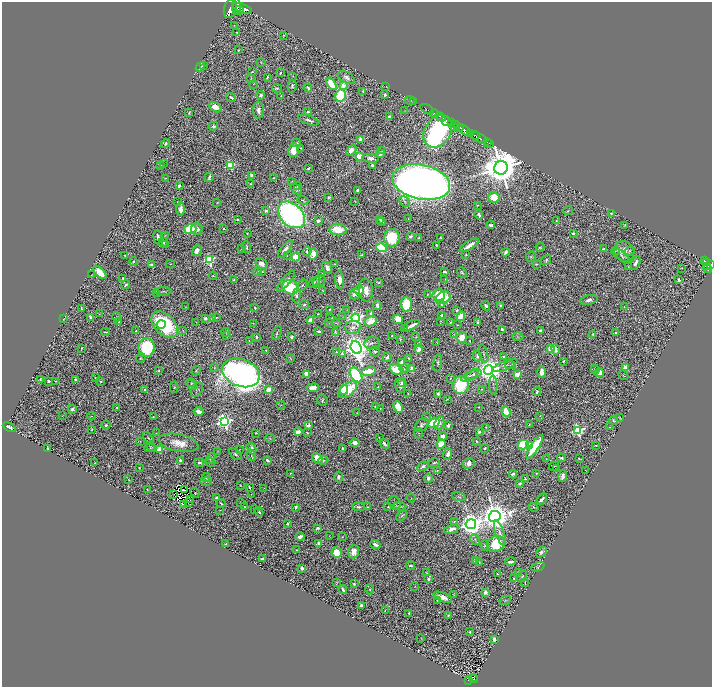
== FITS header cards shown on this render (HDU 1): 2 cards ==
NAXIS1  =                 1420
NAXIS2  =                 1370

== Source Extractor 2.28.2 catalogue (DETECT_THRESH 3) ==
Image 1420 x 1370 px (HDU 1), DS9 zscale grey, zoomed out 1/2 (1 PNG px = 2 x 2 image px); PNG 714 x 689 px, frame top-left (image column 1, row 1370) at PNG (2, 2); each listed source drawn as its Kron ellipse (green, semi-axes under 4 px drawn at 4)
Background 1.76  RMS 0.027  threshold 0.0822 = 3 sigma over >= 5 px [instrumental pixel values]
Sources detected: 682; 50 cannot appear on this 1/2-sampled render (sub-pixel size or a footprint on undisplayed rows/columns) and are neither listed nor drawn; of the other 632, the 500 brightest by FLUX_AUTO listed and drawn (132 fainter detections omitted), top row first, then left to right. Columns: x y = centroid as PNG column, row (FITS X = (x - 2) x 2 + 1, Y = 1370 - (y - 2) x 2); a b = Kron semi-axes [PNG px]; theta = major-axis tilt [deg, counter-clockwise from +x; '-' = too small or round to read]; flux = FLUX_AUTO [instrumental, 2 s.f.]
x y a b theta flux
236 6 8 3 90 6400
242 8 10 3 -21 11000
230 9 9 6 72 11000
239 10 4 3 - 3300
234 25 3 3 - 2.7
236 32 2 1 - 3.2
283 35 4 3 - 5.7
238 50 3 2 - 4.3
261 62 5 3 - 3.6
204 66 2 2 - 5.7
200 67 5 2 - 8.1
252 72 2 2 - 8.5
280 73 2 2 - 5.2
293 76 3 2 - 2.8
267 77 3 2 - 9.9
346 77 9 5 -28 23
251 79 4 2 - 4.1
253 84 2 2 - 2.9
331 84 7 4 -55 120
343 85 3 3 - 92
292 86 6 4 81 14
386 86 2 1 - 15
277 88 5 3 - 12
308 88 4 3 - 15
363 92 3 3 - 8.4
261 95 4 3 - 14
385 95 3 3 - 10
281 96 3 2 - 3.4
340 96 6 5 - 460
231 97 5 3 - 12
410 100 5 3 - 5.7
414 102 2 1 - 47
215 107 7 4 -29 54
427 109 7 2 -30 310
258 110 8 5 88 24
308 111 4 3 - 9
405 111 3 2 - 2.8
189 113 3 2 - 6.6
435 114 5 2 - 2500
389 116 3 2 - 12
441 117 6 2 -26 2800
309 120 11 2 -17 18
446 121 5 4 - 2400
451 122 4 2 - 1200
455 125 3 1 - 830
213 126 5 4 - 14
459 127 5 3 - 1800
454 128 4 1 - 270
465 130 7 3 -40 5800
438 131 17 13 56 2800
470 133 2 2 - 870
474 135 5 3 - 3000
479 138 8 2 -26 840
360 139 2 2 - 86
487 142 2 2 - 85
165 143 5 3 - 15
296 143 4 3 - 7.4
489 143 2 1 - 36
301 148 2 2 - 7.1
293 150 7 5 75 62
351 150 6 4 51 39
382 150 2 2 - 2.9
380 153 2 2 - 60
359 156 4 3 - 170
371 158 8 4 -10 21
163 164 2 2 - 4.1
230 165 3 3 - 500
373 165 4 3 - 11
161 166 2 2 - 4.7
308 168 3 2 - 5.9
501 168 7 6 - 24000
252 175 4 3 - 24
209 177 5 3 - 12
165 178 3 1 - 3.5
274 178 3 2 - 7.2
292 181 2 2 - 2.7
421 182 29 17 -12 11000
251 184 4 3 - 5.3
179 186 3 2 - 14
297 186 4 2 - 2.9
296 189 6 4 -41 14
358 190 3 3 - 9.6
329 197 3 2 - 7.7
494 197 5 5 - 120
303 200 6 3 -24 7.3
355 201 3 1 - 2.7
404 201 6 3 -48 8
177 202 3 2 - 2.7
217 203 3 2 - 2.7
477 205 3 3 - 3.2
181 209 6 4 89 28
266 211 4 3 - 9.9
568 211 5 3 - 6.8
611 213 4 3 - 6.7
291 215 15 11 -44 1700
479 215 4 2 - 16
380 219 4 3 - 8.7
408 219 2 1 - 2.7
237 220 3 2 - 7.4
318 221 3 3 - 14
382 221 3 2 - 10
556 221 3 3 - 4.7
491 225 4 3 - 17
625 225 2 1 - 2.5
190 229 6 5 - 190
197 229 6 6 - 30
224 229 2 2 - 7.6
338 230 8 5 -6 130
247 233 2 2 - 3.8
573 233 4 3 - 8.9
166 235 4 2 - 2.7
158 237 6 3 -82 27
410 237 3 2 - 9.9
392 238 9 7 -89 290
418 238 2 2 - 2.9
440 238 3 2 - 5.5
163 243 4 3 - 11
165 245 2 2 - 7.5
436 245 4 2 - 7
469 245 11 4 32 51
247 247 5 2 - 8.9
540 247 4 3 - 5.6
381 248 5 4 - 430
242 249 3 2 - 2.6
285 249 10 4 51 25
603 249 2 2 - 4.6
197 251 6 4 58 23
615 251 4 3 - 4.9
624 251 10 10 - 58
630 251 5 3 - 5.9
307 252 4 3 - 10
506 252 4 3 - 16
313 254 6 4 78 69
125 255 2 2 - 3.2
362 255 4 2 - 5.8
466 255 3 3 - 5.4
287 256 3 2 - 3.4
622 256 10 4 -45 12
296 257 4 3 - 130
531 257 5 4 - 9.8
209 259 4 3 - 690
546 260 5 3 - 11
134 261 4 3 - 10
704 261 3 2 - 320
636 263 7 3 69 19
707 263 4 2 - 340
170 264 4 2 - 2.7
261 264 6 5 - 37
335 264 3 3 - 4.6
537 264 3 2 - 4.7
151 265 3 2 - 11
711 265 3 2 - 820
708 266 2 1 - 360
628 267 4 2 - 4
327 268 6 4 -58 19
682 268 4 2 - 3.4
707 268 5 3 - 920
100 272 8 4 -45 100
257 272 4 3 - 5.1
262 272 3 2 - 10
445 272 4 2 - 14
462 273 6 3 -48 8.1
322 274 3 2 - 3
92 275 2 2 - 2.6
213 276 4 2 - 4.4
123 278 3 2 - 6.3
234 280 4 3 - 12
339 280 9 4 -83 37
445 280 3 2 - 2.6
679 280 3 2 - 14
286 281 13 4 50 23
319 281 7 5 34 7.7
314 282 7 4 39 8.1
379 282 4 4 - 7.1
126 285 4 3 - 10
302 285 6 4 60 8.7
290 287 8 7 - 250
359 290 5 3 - 52
366 290 11 7 -84 55
163 291 8 2 0 8.9
323 291 3 3 - 3.7
157 293 4 4 - 5.6
355 294 5 5 - 23
427 294 2 2 - 2.7
296 295 7 4 86 13
439 295 6 5 - 120
443 298 8 5 26 170
589 300 9 4 13 23
304 305 5 4 - 11
377 305 5 3 - 17
406 305 7 5 -88 260
441 305 3 3 - 4.1
501 305 3 2 - 13
486 306 5 3 - 18
186 307 3 2 - 2.8
624 307 4 3 - 5
81 308 3 2 - 5.4
255 308 3 2 - 7.3
329 310 4 2 - 7.8
347 310 3 2 - 2.6
457 310 3 3 - 11
371 313 3 2 - 10
99 314 4 2 - 3.4
318 314 3 2 - 3.5
441 315 2 2 - 8.5
461 316 5 3 - 91
90 317 3 3 - 22
117 317 4 3 - 5
343 317 3 2 - 2.9
205 318 3 2 - 19
216 318 3 2 - 3.1
330 318 4 2 - 5
356 318 4 4 - 1800
63 319 3 2 - 3.7
212 319 3 2 - 5
398 319 5 4 - 100
311 320 4 3 - 30
371 321 6 4 29 80
441 321 4 2 - 3.6
119 322 3 3 - 11
196 322 2 2 - 2.8
451 322 2 2 - 3.3
478 322 3 2 - 20
254 323 3 1 - 2.9
329 323 3 3 - 3.1
336 323 4 2 - 3.7
161 324 4 4 - 100
165 324 16 10 -46 470
412 325 9 2 26 31
457 325 3 3 - 4.9
353 327 8 6 10 29
405 329 2 2 - 3
502 329 2 2 - 16
183 330 3 1 - 2.5
540 330 3 2 - 10
136 331 3 2 - 6.2
319 331 3 2 - 13
105 332 4 1 - 5.9
225 332 4 3 - 4.8
335 332 3 3 - 4.3
615 332 2 2 - 14
277 333 7 3 67 12
454 334 3 3 - 3.8
593 334 4 3 - 9.5
226 336 4 2 - 4.2
392 336 2 2 - 4.4
256 337 4 2 - 11
292 337 4 3 - 11
416 337 2 2 - 3.2
518 337 5 3 - 8.8
462 338 5 5 - 90
400 339 4 3 - 4.6
249 341 3 2 - 3.2
469 341 3 2 - 3.1
437 342 3 1 - 3.3
372 343 8 6 9 15
419 343 4 3 - 22
81 348 2 1 - 4.1
146 348 9 8 - 390
356 348 6 5 - 5800
418 349 4 3 - 24
551 349 3 3 - 160
556 349 5 3 - 25
266 350 2 2 - 2.8
375 351 5 4 - 13
336 352 2 2 - 6.6
342 353 4 3 - 12
484 353 10 3 -76 10
477 356 5 3 - 17
387 357 5 3 - 14
503 357 4 3 - 6.9
141 358 5 4 - 6.5
290 358 3 1 - 3.4
408 358 3 2 - 5
563 361 3 3 - 5.9
401 363 4 3 - 33
438 363 9 3 80 8.6
511 365 5 2 - 4.7
505 366 13 4 22 21
625 367 3 3 - 42
215 368 2 2 - 3.9
396 369 7 5 -19 150
404 369 4 3 - 6.8
412 369 4 3 - 75
489 370 5 5 - 7200
595 370 4 3 - 5.3
159 371 4 3 - 6.4
196 371 5 3 - 6.4
368 371 7 3 14 110
542 372 6 3 -89 33
599 372 4 4 - 44
241 373 19 13 -21 4500
306 374 4 3 - 75
473 374 8 4 23 15
517 374 4 3 - 62
356 375 8 5 -56 600
623 375 5 2 - 4
470 376 9 3 30 11
95 378 2 2 - 7.6
450 378 2 1 - 3
40 380 3 2 - 8.5
76 380 4 3 - 17
48 381 3 2 - 12
55 381 3 2 - 3.1
101 381 3 3 - 6.4
402 382 4 3 - 18
191 383 5 3 - 6.4
191 385 6 2 -54 5.2
461 385 9 8 - 240
493 385 9 2 -88 7.6
400 386 7 5 -75 24
174 387 5 3 - 6.5
378 387 2 2 - 4.4
313 388 6 4 7 57
481 389 2 2 - 3.3
145 390 3 2 - 7.1
197 390 8 5 56 9
269 390 4 3 - 73
344 390 5 4 - 150
348 390 11 6 38 220
537 392 4 3 - 6.8
408 393 3 2 - 4.1
438 394 3 3 - 10
447 399 3 2 - 3.4
322 400 6 5 - 13
281 405 4 2 - 2.6
376 406 4 3 - 8.1
398 407 6 4 -67 54
478 407 2 2 - 6.2
117 408 2 2 - 3.8
380 408 2 1 - 2.7
72 409 4 4 - 13
198 411 5 3 - 23
506 411 5 3 - 98
357 413 2 2 - 2.6
62 415 3 3 - 3.1
91 416 4 2 - 3.1
540 416 2 2 - 2.9
153 417 3 2 - 4.7
426 417 3 2 - 4.1
620 418 3 2 - 2.9
613 420 4 3 - 7.2
224 422 4 4 - 1900
434 423 6 4 33 220
439 423 6 5 - 21
529 424 2 1 - 3.1
106 425 4 4 - 9.2
308 425 4 3 - 11
422 425 8 5 46 16
448 425 4 2 - 12
9 427 7 3 -26 21
486 427 3 2 - 5.2
610 427 2 2 - 2.8
92 429 3 2 - 4.4
578 430 4 4 - 780
298 432 4 3 - 41
307 432 3 2 - 6.9
479 432 3 2 - 10
156 433 3 2 - 3.3
256 433 3 2 - 3.5
419 433 5 3 - 4.4
443 436 4 3 - 38
379 437 3 2 - 4.2
148 438 7 3 -50 8
270 438 5 3 - 6.3
477 441 3 2 - 5.8
140 442 4 2 - 3.4
179 443 20 8 -11 91
354 443 5 4 - 32
385 444 5 2 - 14
441 444 5 4 - 100
523 445 5 4 - 320
529 445 3 2 - 150
596 445 2 2 - 3.2
151 446 4 3 - 5.9
535 447 14 4 57 280
150 448 6 3 1 6
343 448 3 3 - 7.5
485 448 3 2 - 9
48 449 3 3 - 8.4
160 449 3 3 - 170
251 449 6 4 -59 46
240 450 2 1 - 2.5
218 451 3 3 - 3.7
235 454 7 3 -40 11
448 454 6 3 68 37
251 455 6 3 -60 8.5
317 458 6 4 -48 60
546 458 3 2 - 4.2
561 458 4 3 - 8.7
579 458 3 1 - 4.5
210 459 6 3 53 11
180 460 3 2 - 10
267 460 4 3 - 19
323 460 4 3 - 8.5
95 463 3 2 - 3.7
199 463 4 3 - 17
210 463 5 3 - 9.1
434 463 6 3 13 6.4
468 464 6 5 - 29
423 466 6 3 29 14
554 466 5 2 - 3.4
139 468 2 2 - 4.8
556 469 3 2 - 5.1
437 470 3 3 - 3.7
586 470 2 1 - 3
291 473 3 1 - 3.2
537 473 3 2 - 4.8
513 474 4 3 - 15
563 476 6 4 82 25
338 477 5 3 - 27
206 478 4 3 - 11
428 478 4 4 - 23
525 479 3 2 - 7.9
129 480 3 1 - 2.6
206 481 6 3 -1 9.3
520 483 4 3 - 7.7
240 485 2 2 - 3.2
249 487 3 2 - 5.7
264 488 2 2 - 2.8
147 489 2 1 - 2.8
184 490 2 1 - 3.7
195 493 5 4 - 6.3
174 494 2 1 - 3.6
251 494 3 2 - 3.6
217 497 3 2 - 16
459 497 7 3 -15 6.7
411 498 4 3 - 4.2
542 499 6 2 53 21
190 500 2 2 - 8.8
241 502 2 2 - 2.6
188 503 3 1 - 11
221 503 4 2 - 6.7
394 503 7 5 -61 15
183 505 2 1 - 4.5
399 506 6 3 -6 10
245 507 2 2 - 5.4
296 507 3 3 - 9.8
358 507 6 3 -3 14
368 507 2 2 - 4
388 507 3 3 - 5.5
534 507 5 3 - 6.3
254 509 3 1 - 2.8
220 510 3 2 - 3.4
259 512 5 2 - 11
401 516 6 4 41 9.8
495 516 6 5 - 13000
454 522 4 3 - 6.6
287 523 3 3 - 12
471 524 5 5 - 7000
318 528 4 3 - 11
451 529 7 4 15 29
500 533 13 4 -72 24
329 536 3 2 - 2.6
300 537 4 3 - 29
342 537 3 2 - 2.5
475 540 6 3 -59 6.5
319 543 4 3 - 24
226 544 4 2 - 4.5
375 544 5 2 - 22
496 544 9 7 28 200
485 545 5 4 - 7.6
296 550 2 2 - 4.2
354 552 6 5 - 54
542 552 6 4 40 19
337 553 5 5 - 120
262 559 3 3 - 7.9
476 560 3 3 - 41
480 562 4 3 - 4.8
510 562 5 2 - 23
411 566 4 2 - 11
538 567 7 4 23 8.8
302 568 3 2 - 26
518 572 3 2 - 2.7
426 573 4 3 - 3.5
497 574 2 1 - 3.1
522 576 6 3 64 6.3
514 578 2 2 - 5.6
428 579 3 3 - 19
336 583 2 2 - 3.1
525 583 4 2 - 5.1
354 584 2 2 - 6.7
415 586 3 3 - 3.8
370 589 5 3 - 6.3
343 590 4 2 - 11
485 592 3 3 - 21
454 595 3 2 - 3
443 597 10 4 -22 53
437 600 2 2 - 3.9
505 600 6 2 27 4.7
361 605 4 3 - 13
385 611 3 2 - 3.1
409 613 3 2 - 3.8
448 615 3 2 - 4.4
470 632 3 2 - 8
421 638 4 2 - 3.1
494 639 3 3 - 28
473 677 2 1 - 21
474 679 4 2 - 150
469 680 3 2 - 140
At the frame edge (FLAGS 8, measured only in part): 1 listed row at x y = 711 265
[132 fainter detections neither listed nor drawn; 50 sub-pixel or undisplayed-footprint detections neither listed nor drawn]